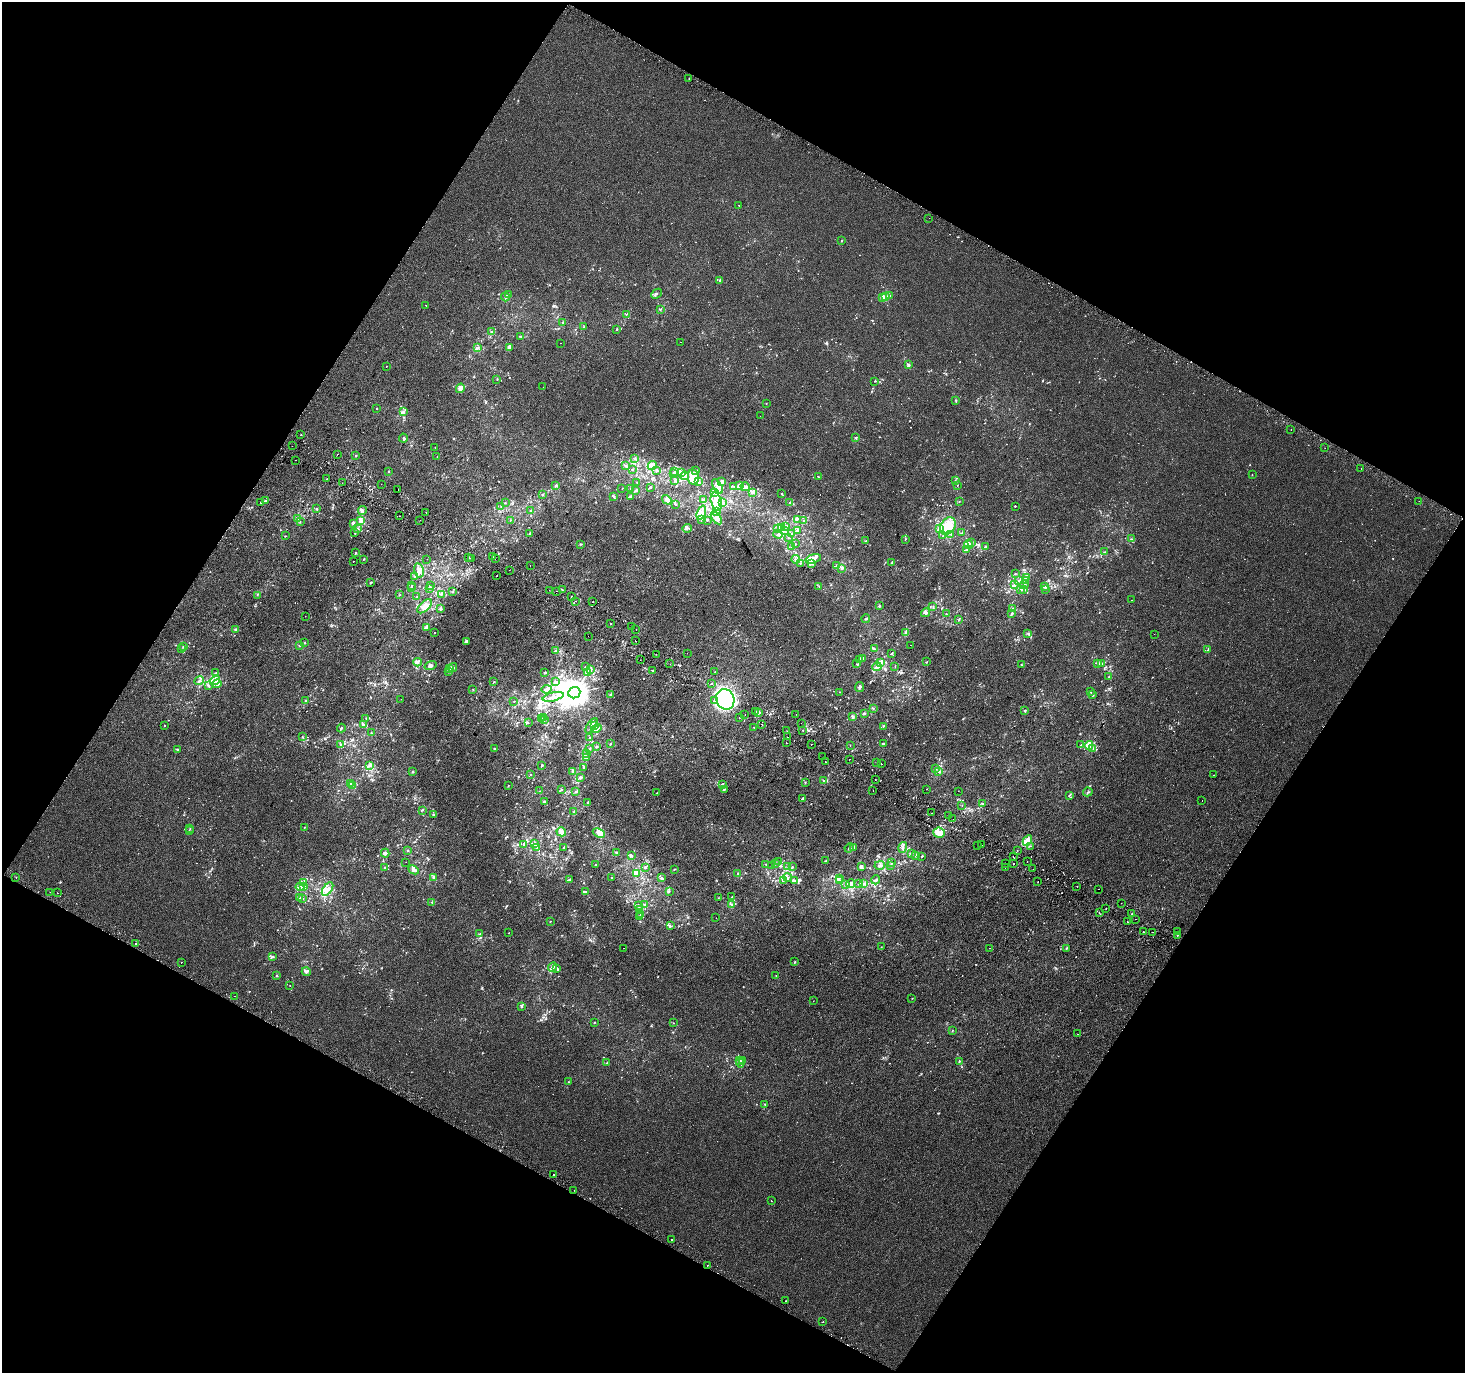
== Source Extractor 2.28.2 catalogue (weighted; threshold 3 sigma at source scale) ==
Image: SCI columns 33-5884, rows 297-5779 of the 5908 x 6010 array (HDU 1 of 3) = the unmasked area's bounding box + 8 px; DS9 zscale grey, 4 x 4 block average (1 PNG px = mean of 4 x 4 image px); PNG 1467 x 1375 px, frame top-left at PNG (2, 2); each listed source drawn as its Kron ellipse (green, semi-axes under 4 px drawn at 4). Shown black and unused: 47% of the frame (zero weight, under 2 of 3 exposures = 2% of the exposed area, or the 3 px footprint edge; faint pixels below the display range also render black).
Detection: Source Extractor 2.28.2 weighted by HDU 2 'WHT'. Background 6.26e-04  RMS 0.0036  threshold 0.0164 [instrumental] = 3 sigma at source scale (4.5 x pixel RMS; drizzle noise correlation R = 1.50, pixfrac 1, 0.0396/0.0396 arcsec/px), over >= 5 px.
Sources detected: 1221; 4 too faint to see at this stretch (4 x 4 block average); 5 inside a brighter object's white glare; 44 cosmic-ray / hot-pixel residue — neither listed nor drawn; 56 coinciding with a brighter row at this scale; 96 inside a brighter listed object's ellipse — not listed separately; of the other 1016, all 500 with FLUX_AUTO >= 0.876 (the completeness limit of this list) listed and drawn (516 fainter detections not listed), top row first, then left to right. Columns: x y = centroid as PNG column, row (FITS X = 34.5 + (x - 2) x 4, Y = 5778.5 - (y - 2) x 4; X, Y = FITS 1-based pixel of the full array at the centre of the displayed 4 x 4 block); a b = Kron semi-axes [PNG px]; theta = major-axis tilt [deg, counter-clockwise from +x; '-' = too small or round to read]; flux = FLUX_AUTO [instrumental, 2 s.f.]
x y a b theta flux
689 78 2 2 - 0.96
739 205 2 2 - 1.3
929 218 2 2 - 1.6
841 241 2 2 - 1.4
720 281 3 2 - 2.2
656 294 6 2 44 3.3
509 295 2 2 - 0.93
890 296 2 2 - 0.88
505 297 4 3 - 3.3
882 297 3 3 - 5.8
885 297 3 3 - 12
426 305 2 2 - 1.6
660 309 2 2 - 0.94
626 314 3 2 - 1.5
563 323 3 2 - 0.98
584 327 3 2 - 1.5
617 329 2 2 - 1.8
491 332 3 2 - 1.4
520 336 3 2 - 2.2
680 342 2 2 - 2.2
560 343 2 2 - 1.2
478 348 2 2 - 1.7
509 348 4 3 - 5.7
909 365 3 2 - 2.3
386 366 2 2 - 3.7
497 379 2 2 - 1.1
874 381 2 2 - 0.93
543 387 2 2 - 1.1
460 388 5 3 - 12
955 400 3 2 - 1.4
766 403 2 2 - 1.2
376 409 2 2 - 1.1
403 412 4 3 - 4.3
760 416 2 2 - 0.93
1291 429 2 2 - 1.4
301 435 2 2 - 2.4
856 437 2 2 - 1.1
403 438 4 2 - 2
292 446 2 2 - 1.5
435 447 2 2 - 0.98
1325 448 2 2 - 1.7
337 454 2 2 - 6
356 456 3 2 - 1.1
437 456 2 2 - 1.3
635 459 2 2 - 1.4
295 460 2 2 - 1.8
625 466 4 2 - 2.2
652 466 4 4 - 16
1361 469 2 2 - 1.2
632 470 3 2 - 1
657 470 3 2 - 2.2
389 471 2 2 - 1.2
696 471 3 2 - 3.9
674 472 2 2 - 1.4
682 472 3 2 - 2.9
673 474 2 2 - 1.2
1252 475 2 2 - 0.92
685 476 4 4 - 10
693 477 8 5 -81 19
818 477 2 2 - 1
327 479 2 2 - 3.1
955 480 2 2 - 1.4
674 481 2 2 - 1.2
698 481 2 2 - 1.6
722 481 3 3 - 4.7
637 482 2 2 - 0.98
342 483 2 2 - 17
381 484 2 2 - 1.5
556 485 3 2 - 2.9
739 485 3 2 - 5.8
957 485 2 2 - 0.93
718 486 8 4 -58 8.1
733 486 2 2 - 0.94
650 487 2 2 - 2.2
745 487 5 4 - 7.3
622 488 2 2 - 0.92
631 489 2 2 - 1.9
398 490 2 2 - 3.8
636 490 3 2 - 1.9
715 492 3 2 - 2.6
752 492 3 3 - 5.3
781 494 2 2 - 0.99
542 495 2 2 - 1.5
614 496 2 2 - 1.2
631 496 2 2 - 1.6
704 499 2 2 - 1.5
667 500 5 3 - 17
265 501 2 2 - 2
959 501 2 2 - 0.92
1419 501 2 2 - 0.92
261 502 2 2 - 1.1
716 502 9 5 -75 35
505 503 2 2 - 1.1
722 503 2 2 - 1.4
790 503 2 2 - 1.7
676 504 3 2 - 1.2
501 506 2 2 - 1.6
1015 506 2 2 - 1.2
317 509 3 2 - 1.5
362 510 4 3 - 4
531 510 3 2 - 1.4
717 511 3 2 - 2
426 512 2 2 - 3.1
701 513 7 4 69 11
400 516 2 2 - 1.8
297 518 3 2 - 3
716 518 7 3 -56 13
701 519 3 2 - 2.1
797 519 3 2 - 1.8
420 520 2 2 - 1.4
510 520 2 2 - 1
707 520 2 2 - 1.4
803 520 2 2 - 0.99
361 521 3 2 - 8.5
300 522 2 2 - 0.99
353 523 4 2 - 1.3
948 526 9 7 57 38
786 527 2 2 - 1.9
687 528 5 3 - 4.1
777 528 3 2 - 1.5
781 528 2 2 - 1
357 529 2 2 - 2.2
939 529 3 3 - 3.7
785 530 3 2 - 2.7
797 530 3 2 - 1.7
355 533 2 2 - 1.1
530 533 2 2 - 2.6
961 533 2 2 - 1.2
778 534 5 4 - 5.3
791 534 2 2 - 1.2
951 534 2 2 - 1.1
285 536 2 2 - 0.91
943 536 2 2 - 1
788 538 2 2 - 1
905 539 2 2 - 1.1
1131 539 3 2 - 1.1
865 541 2 2 - 1.5
972 542 2 2 - 1.8
581 544 2 2 - 1.3
795 544 2 2 - 1.3
969 544 5 3 - 9
791 546 3 2 - 2.2
985 547 3 2 - 2.7
966 550 3 2 - 2.3
1105 552 2 2 - 1
355 553 2 2 - 1.9
469 557 2 2 - 3.7
493 557 2 2 - 1.1
472 558 2 2 - 1.5
495 558 2 2 - 1.5
364 559 3 2 - 0.98
427 559 2 2 - 1.4
796 559 4 2 - 3.1
813 559 8 4 17 13
353 561 2 2 - 2.9
892 562 2 2 - 0.9
800 563 3 2 - 1.3
812 563 4 3 - 4
530 566 2 2 - 3.6
837 566 2 2 - 2
842 568 2 2 - 3.4
419 570 7 4 -77 13
509 570 2 2 - 1.4
1015 574 2 2 - 1.2
497 575 2 2 - 1.8
414 577 3 2 - 1.4
1027 577 3 2 - 2.8
1019 580 2 2 - 2
1026 580 3 2 - 2.1
371 582 2 2 - 2.2
1015 584 2 2 - 2.1
1024 584 2 2 - 1.6
430 585 2 2 - 0.95
412 586 2 2 - 0.99
819 586 2 2 - 1
1045 586 2 2 - 3.8
411 588 2 2 - 0.97
430 588 2 2 - 3.6
1024 589 3 3 - 5.7
1045 589 2 2 - 1.2
549 590 2 2 - 0.89
562 590 3 2 - 1.3
1020 590 2 2 - 0.89
556 591 2 2 - 1.1
452 592 2 2 - 1.1
441 594 2 2 - 1.6
257 595 2 2 - 0.93
400 595 3 2 - 1.1
571 596 2 2 - 2.2
417 597 2 2 - 1.2
1132 600 2 2 - 1.8
576 601 2 2 - 0.99
593 602 2 2 - 2.4
424 606 9 4 43 16
879 606 3 2 - 2.3
933 606 2 2 - 1.3
441 609 2 2 - 2.9
1012 609 3 2 - 1.4
926 613 5 3 - 3.6
1012 613 4 3 - 2.8
946 614 3 2 - 0.93
305 616 2 2 - 1.4
866 619 4 2 - 1.8
959 620 2 2 - 2
611 624 2 2 - 1
426 627 4 2 - 9.6
632 627 2 2 - 2
235 629 4 2 - 3.1
636 629 2 2 - 6.4
435 632 2 2 - 2.6
906 632 3 2 - 2.5
1028 633 3 2 - 2.3
1154 634 2 2 - 1.8
588 636 2 2 - 1.2
466 641 3 2 - 3.1
636 641 2 2 - 4.6
305 643 2 2 - 1.1
911 645 2 2 - 2.1
299 646 3 2 - 1.8
183 647 2 2 - 1.8
182 649 2 2 - 0.99
875 649 2 2 - 1.7
1208 649 3 2 - 1.7
555 651 3 2 - 1.7
687 653 2 2 - 1.8
656 654 2 2 - 1.7
891 654 3 2 - 1.6
863 658 2 2 - 1.9
860 659 2 2 - 2.3
640 660 2 2 - 1.9
418 662 4 3 - 4.3
880 662 3 2 - 6.2
927 662 2 2 - 1.7
1101 663 2 2 - 1.4
670 664 2 2 - 1.1
857 664 2 2 - 1
1098 664 2 2 - 1
1021 665 2 2 - 1.4
430 666 6 3 18 6
877 666 5 3 - 5.3
895 666 2 2 - 0.88
586 667 2 2 - 3
453 668 5 3 - 4.8
450 669 3 3 - 11
590 669 2 2 - 2.2
653 671 2 2 - 0.88
448 672 2 2 - 1.4
545 672 3 2 - 2.5
587 672 2 2 - 2.6
715 672 2 2 - 1.2
216 673 3 2 - 1.4
1109 677 2 2 - 1.5
215 680 5 4 - 11
199 681 5 2 - 4.5
494 682 2 2 - 1.1
555 682 4 3 - 3.9
711 683 2 2 - 3.9
217 684 4 4 - 8.2
208 685 2 2 - 2
859 687 5 2 - 5.2
473 689 2 2 - 1.2
546 689 5 3 - 6.8
839 692 2 2 - 0.93
1090 692 2 2 - 1.1
574 693 6 5 - 5200
610 694 2 2 - 1.7
1093 695 2 2 - 1.5
553 697 11 2 15 8.6
401 699 2 2 - 1.6
725 699 10 9 - 360
306 700 3 2 - 1.4
514 701 2 2 - 0.97
714 701 2 2 - 2.3
873 709 2 2 - 0.92
756 711 2 2 - 2.5
1025 711 2 2 - 2.5
758 713 3 3 - 4.5
796 714 2 2 - 0.98
865 714 3 2 - 2.1
745 715 2 2 - 2.2
544 717 2 2 - 0.97
853 717 3 2 - 2.5
366 718 2 2 - 0.91
542 718 2 2 - 1
739 718 2 2 - 1.7
545 720 2 2 - 1.1
528 723 2 2 - 0.88
801 723 2 2 - 2.9
762 724 2 2 - 1.2
363 725 3 3 - 6.4
165 726 2 2 - 0.92
591 726 9 2 56 7.1
595 726 3 3 - 4.7
883 726 2 2 - 0.89
754 727 2 2 - 3
341 728 4 2 - 2.8
596 729 5 3 - 13
802 730 2 2 - 1
787 731 2 2 - 1.1
371 733 2 2 - 1.2
302 737 2 2 - 1.3
590 737 3 2 - 1.8
787 737 2 2 - 1.8
611 743 2 2 - 1.1
786 743 2 2 - 1.6
811 744 2 2 - 1.4
883 744 2 2 - 1.2
340 745 2 2 - 1.3
850 745 2 2 - 3
1081 745 2 2 - 1.1
1089 745 4 3 - 18
597 747 2 2 - 0.93
494 748 3 2 - 1.7
590 748 2 2 - 0.96
1093 748 2 2 - 1.7
177 749 2 2 - 2.2
586 753 3 2 - 3.9
587 757 4 2 - 5.4
822 757 2 2 - 1.2
849 759 2 2 - 2.5
826 762 2 2 - 1.1
876 763 2 2 - 2.3
881 764 2 2 - 8.8
542 765 2 2 - 2.4
370 766 3 2 - 1.9
584 767 3 2 - 2.3
936 769 2 2 - 1.7
573 771 3 2 - 2.1
939 771 3 2 - 4.1
413 772 3 2 - 2.1
530 774 2 2 - 1.2
1214 775 2 2 - 1.1
580 777 3 2 - 4.4
875 780 2 2 - 1.2
823 781 2 2 - 1.2
805 783 2 2 - 1.1
350 784 2 2 - 1.3
722 784 2 2 - 3
352 786 2 2 - 1.1
508 786 3 2 - 1
724 789 3 2 - 1.7
927 789 2 2 - 1.2
562 790 2 2 - 1.1
540 791 2 2 - 0.88
873 791 2 2 - 1.3
958 791 2 2 - 3.1
576 792 3 2 - 2.8
1088 792 5 2 - 2.3
656 793 2 2 - 1.1
1069 795 2 2 - 1.3
803 798 4 2 - 2.4
544 801 2 2 - 2.2
1202 801 2 2 - 0.97
588 802 3 2 - 2
982 804 2 2 - 1.4
962 805 2 2 - 0.89
422 810 2 2 - 1.8
574 812 3 2 - 2.7
932 813 2 2 - 1
433 815 2 2 - 2
949 815 2 2 - 1.1
953 819 2 2 - 2
304 827 2 2 - 1.3
190 829 2 2 - 0.89
189 831 2 2 - 1.9
561 832 5 3 - 11
599 833 6 4 -23 12
939 833 6 5 - 20
1027 840 6 4 60 17
535 843 2 2 - 3.7
524 844 4 2 - 2.5
982 845 2 2 - 2.5
977 846 2 2 - 1.5
1030 846 2 2 - 0.93
564 847 2 2 - 1.3
853 847 3 3 - 2.6
903 847 5 2 - 5.5
537 848 2 2 - 1.6
849 848 4 2 - 2.3
408 851 2 2 - 2.1
1017 851 2 2 - 0.93
385 853 4 3 - 4.3
617 853 4 2 - 3.9
912 853 2 2 - 1.1
631 855 3 3 - 2.2
915 855 3 2 - 2.9
922 856 2 2 - 1.3
1013 857 2 2 - 7.8
826 860 2 2 - 0.95
406 862 2 2 - 1
779 862 3 2 - 2.4
1027 862 2 2 - 13
775 863 2 2 - 1
892 863 3 2 - 1.3
1013 863 2 2 - 2.9
766 864 2 2 - 1.5
1005 864 2 2 - 3.5
596 865 2 2 - 6.6
880 865 5 3 - 4.6
772 866 3 2 - 0.9
788 866 2 2 - 0.88
861 866 3 3 - 6.8
891 866 3 2 - 1.4
646 867 3 2 - 2
792 867 2 2 - 1.8
385 868 2 2 - 1.9
1005 868 2 2 - 1.1
674 869 2 2 - 1.5
1033 869 2 2 - 0.91
414 870 6 3 -27 5.7
636 873 4 4 - 8.5
738 874 3 2 - 2.7
16 877 2 2 - 3.9
433 877 3 2 - 3.6
611 877 2 2 - 1.6
661 878 2 2 - 2.2
787 878 4 3 - 4
840 878 2 2 - 0.95
570 879 2 2 - 2
783 880 3 2 - 2
839 880 2 2 - 1.4
876 880 5 3 - 3.6
795 881 3 3 - 3
304 882 3 2 - 2.7
1038 882 2 2 - 2.6
864 883 3 2 - 2
845 884 2 2 - 1.6
851 884 4 3 - 16
859 884 2 2 - 1.2
304 886 3 3 - 3
1077 886 2 2 - 2.2
300 887 4 3 - 4.1
328 889 8 4 55 12
1098 889 2 2 - 3.2
585 891 2 2 - 1.9
669 891 2 2 - 1.6
50 892 2 2 - 1.5
57 893 2 2 - 0.97
732 897 3 2 - 1.4
299 898 3 2 - 2.5
718 898 2 2 - 1
303 899 3 2 - 1.5
431 902 2 2 - 1.2
1121 903 2 2 - 2.6
645 904 3 2 - 1.3
732 904 3 2 - 2.7
638 905 3 2 - 2.9
1106 909 2 2 - 3
640 910 3 2 - 2.4
1099 912 2 2 - 4.2
1132 913 2 2 - 0.9
641 914 2 2 - 1.4
640 916 2 2 - 1.1
716 918 2 2 - 1
1135 919 2 2 - 11
550 921 2 2 - 1.1
1127 921 2 2 - 4.4
670 926 4 2 - 1.7
1144 932 2 2 - 1.1
1153 932 2 2 - 1.8
1177 932 2 2 - 2.1
509 933 2 2 - 1.2
480 934 2 2 - 1.9
1177 935 2 2 - 1.8
136 944 2 2 - 2.4
881 947 2 2 - 1.2
623 948 2 2 - 0.96
989 948 2 2 - 2.2
1066 948 3 2 - 1.7
272 957 3 2 - 3.3
181 962 2 2 - 1.2
795 962 2 2 - 1.5
553 967 5 3 - 4.9
557 969 4 3 - 3
306 972 4 3 - 3.5
276 975 2 2 - 1.1
776 975 2 2 - 4.2
290 985 2 2 - 1.2
234 996 2 2 - 1.2
912 998 2 2 - 1.3
813 1001 2 2 - 0.97
521 1006 3 2 - 3.4
595 1022 2 2 - 1.5
673 1023 2 2 - 0.88
952 1031 3 2 - 0.93
1077 1034 2 2 - 0.97
739 1061 3 2 - 4.1
742 1061 3 3 - 4.4
959 1061 2 2 - 1.6
607 1063 2 2 - 1.6
740 1063 4 2 - 3.6
568 1082 2 2 - 0.95
765 1104 2 2 - 0.88
554 1175 2 2 - 3.2
574 1190 2 2 - 1
771 1201 2 2 - 4.8
672 1240 2 2 - 2.9
707 1265 2 2 - 1.8
785 1301 2 2 - 1.5
823 1322 2 2 - 1.8
Diffuse or blended objects may show on this block-average render without a row.